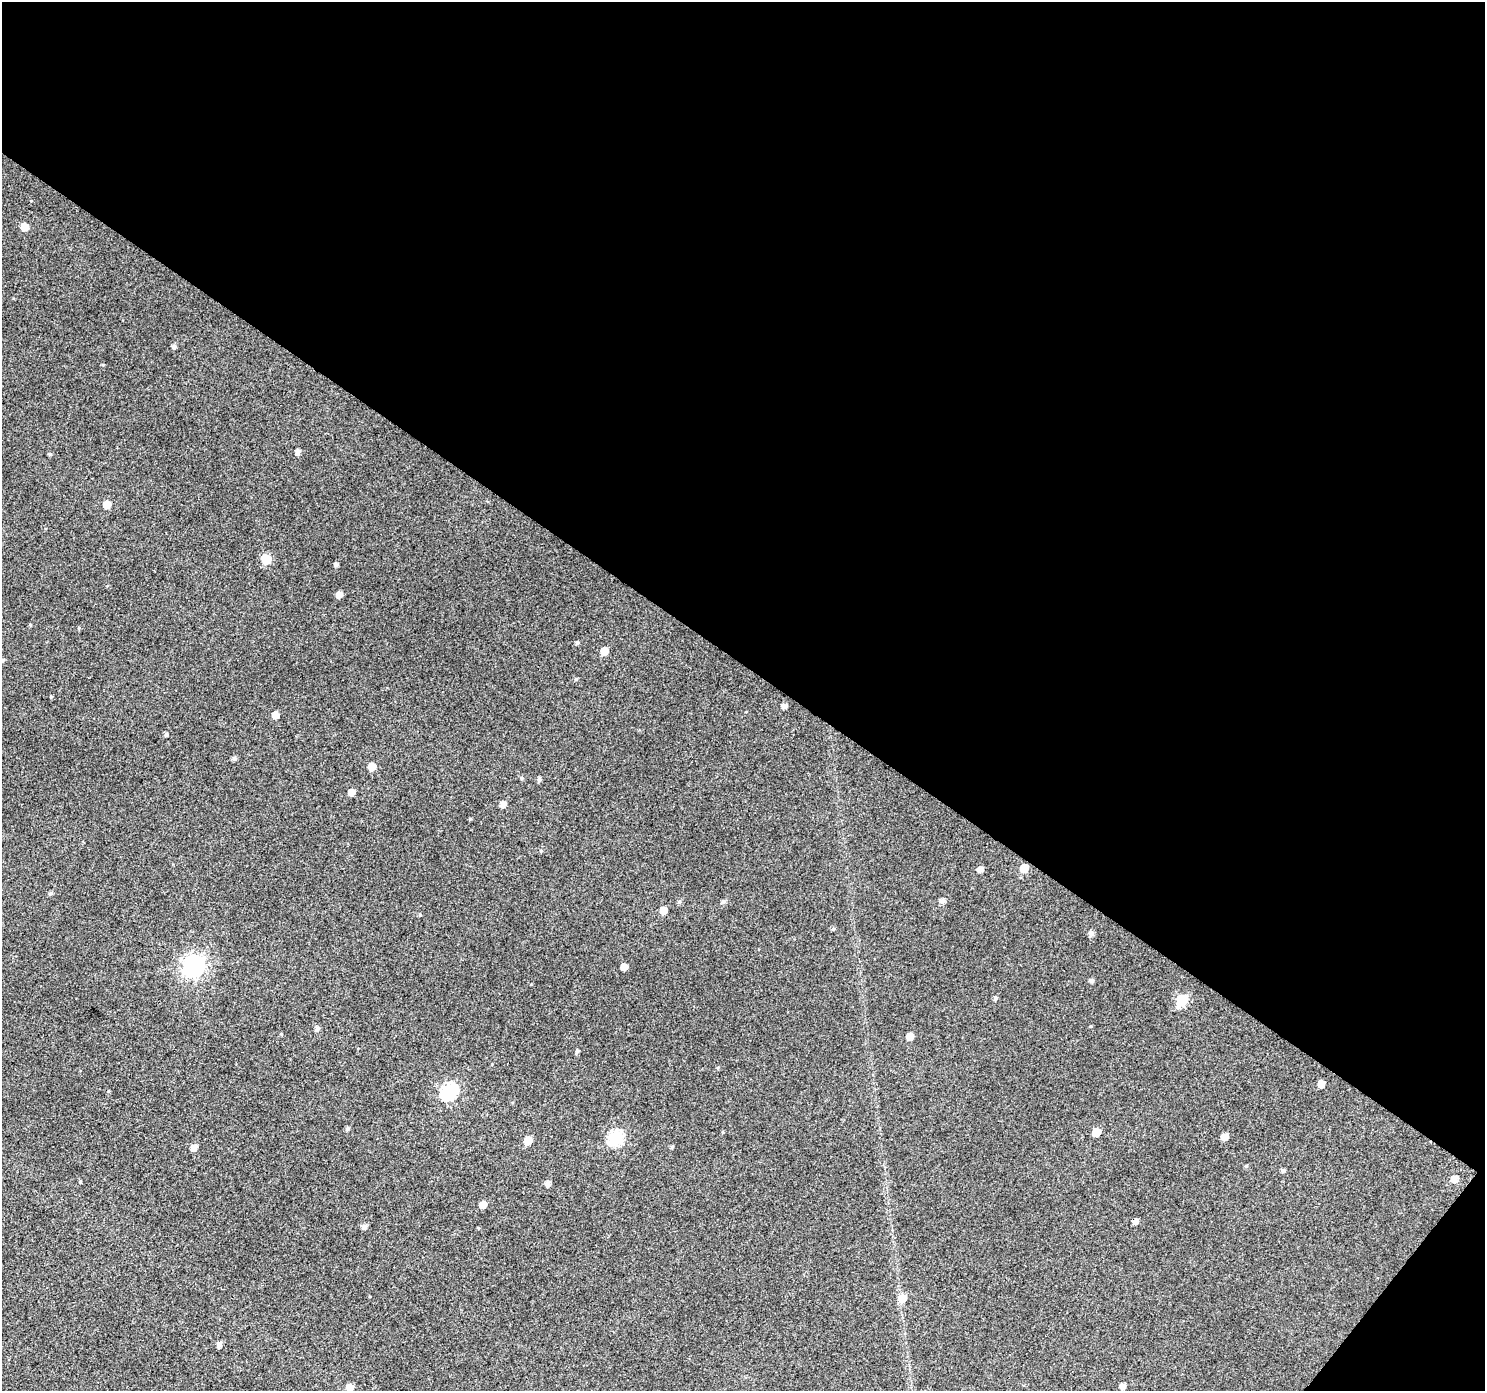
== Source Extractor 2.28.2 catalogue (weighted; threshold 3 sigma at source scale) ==
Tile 2 of 2 x 2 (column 2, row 1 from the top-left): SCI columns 1485-2967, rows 1504-2892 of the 2968 x 2988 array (HDU 1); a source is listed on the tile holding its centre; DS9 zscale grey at full resolution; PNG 1487 x 1393 px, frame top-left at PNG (2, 2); no overlay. Shown black and unused: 49% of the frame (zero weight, under 3 of 4 exposures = <1% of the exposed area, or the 3 px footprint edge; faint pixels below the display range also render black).
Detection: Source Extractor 2.28.2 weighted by HDU 2 'WHT'; one run over the whole footprint, this tile lists its part. Background 0.016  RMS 0.011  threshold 0.0503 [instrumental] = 3 sigma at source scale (4.5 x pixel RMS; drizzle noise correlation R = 1.50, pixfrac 1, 0.0396/0.0396 arcsec/px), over >= 5 px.
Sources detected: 64; all 64 listed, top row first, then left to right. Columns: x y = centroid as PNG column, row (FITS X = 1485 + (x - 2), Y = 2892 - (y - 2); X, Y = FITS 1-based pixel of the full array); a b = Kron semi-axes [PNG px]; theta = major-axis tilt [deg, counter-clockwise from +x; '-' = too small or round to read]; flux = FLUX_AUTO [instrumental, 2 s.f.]
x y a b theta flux
24 227 6 5 - 14
174 346 5 4 - 3.1
298 451 5 4 - 4.1
50 454 5 4 - 1.4
107 504 6 5 - 13
266 559 6 6 - 34
336 565 5 4 - 2.3
339 594 5 5 - 6.7
577 642 5 4 - 1.7
604 651 6 5 - 13
3 660 6 3 46 1.2
576 679 5 4 - 1.4
51 697 5 3 - 0.99
784 706 5 5 - 4.2
275 715 6 5 - 7.3
166 735 5 4 - 1.7
234 758 6 5 - 2.5
372 767 6 5 - 13
522 778 5 3 - 1.2
539 779 5 4 - 3
351 792 5 5 - 6.9
503 804 6 5 - 5.8
541 851 4 4 - 1.2
1024 868 6 6 - 18
980 870 5 5 - 5.2
50 893 6 4 22 1.8
942 901 6 5 - 4.3
679 902 6 5 - 2
723 902 6 5 - 2.5
663 910 5 5 - 9.3
420 915 5 3 - 1.1
833 929 5 5 - 1.5
1091 933 5 5 - 4.6
194 965 8 8 - 460
624 967 5 5 - 7.7
1091 981 5 4 - 2.6
995 998 5 5 - 2.3
1182 999 6 6 - 66
317 1029 6 6 - 2.8
281 1034 5 3 - 0.9
910 1037 5 5 - 9.5
577 1051 5 4 - 2.1
1321 1084 5 5 - 8.2
449 1091 8 7 - 160
348 1129 5 5 - 2.3
723 1132 5 3 - 0.98
1096 1132 6 5 - 15
616 1137 7 6 - 140
1224 1137 6 5 - 8
528 1140 6 5 - 14
194 1147 6 5 - 6.4
672 1147 6 3 45 1.2
1246 1166 5 4 - 1.2
1283 1170 5 4 - 2.2
1454 1179 6 6 - 9
80 1182 4 3 - 1
548 1183 5 5 - 4.8
483 1205 6 5 - 8.2
1135 1221 5 4 - 5.2
364 1227 6 5 - 3.9
902 1298 8 7 - 13
219 1344 6 5 - 3.9
1122 1386 5 5 - 5.8
350 1388 6 6 - 8.4
Overlapping masked pixels (flux is a lower limit): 1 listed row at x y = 1135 1221
Isophote crosses this tile's border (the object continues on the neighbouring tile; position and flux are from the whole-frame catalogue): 1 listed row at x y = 350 1388
Unlisted compact peaks at least as high as the median listed source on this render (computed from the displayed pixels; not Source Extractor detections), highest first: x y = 108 1091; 103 365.